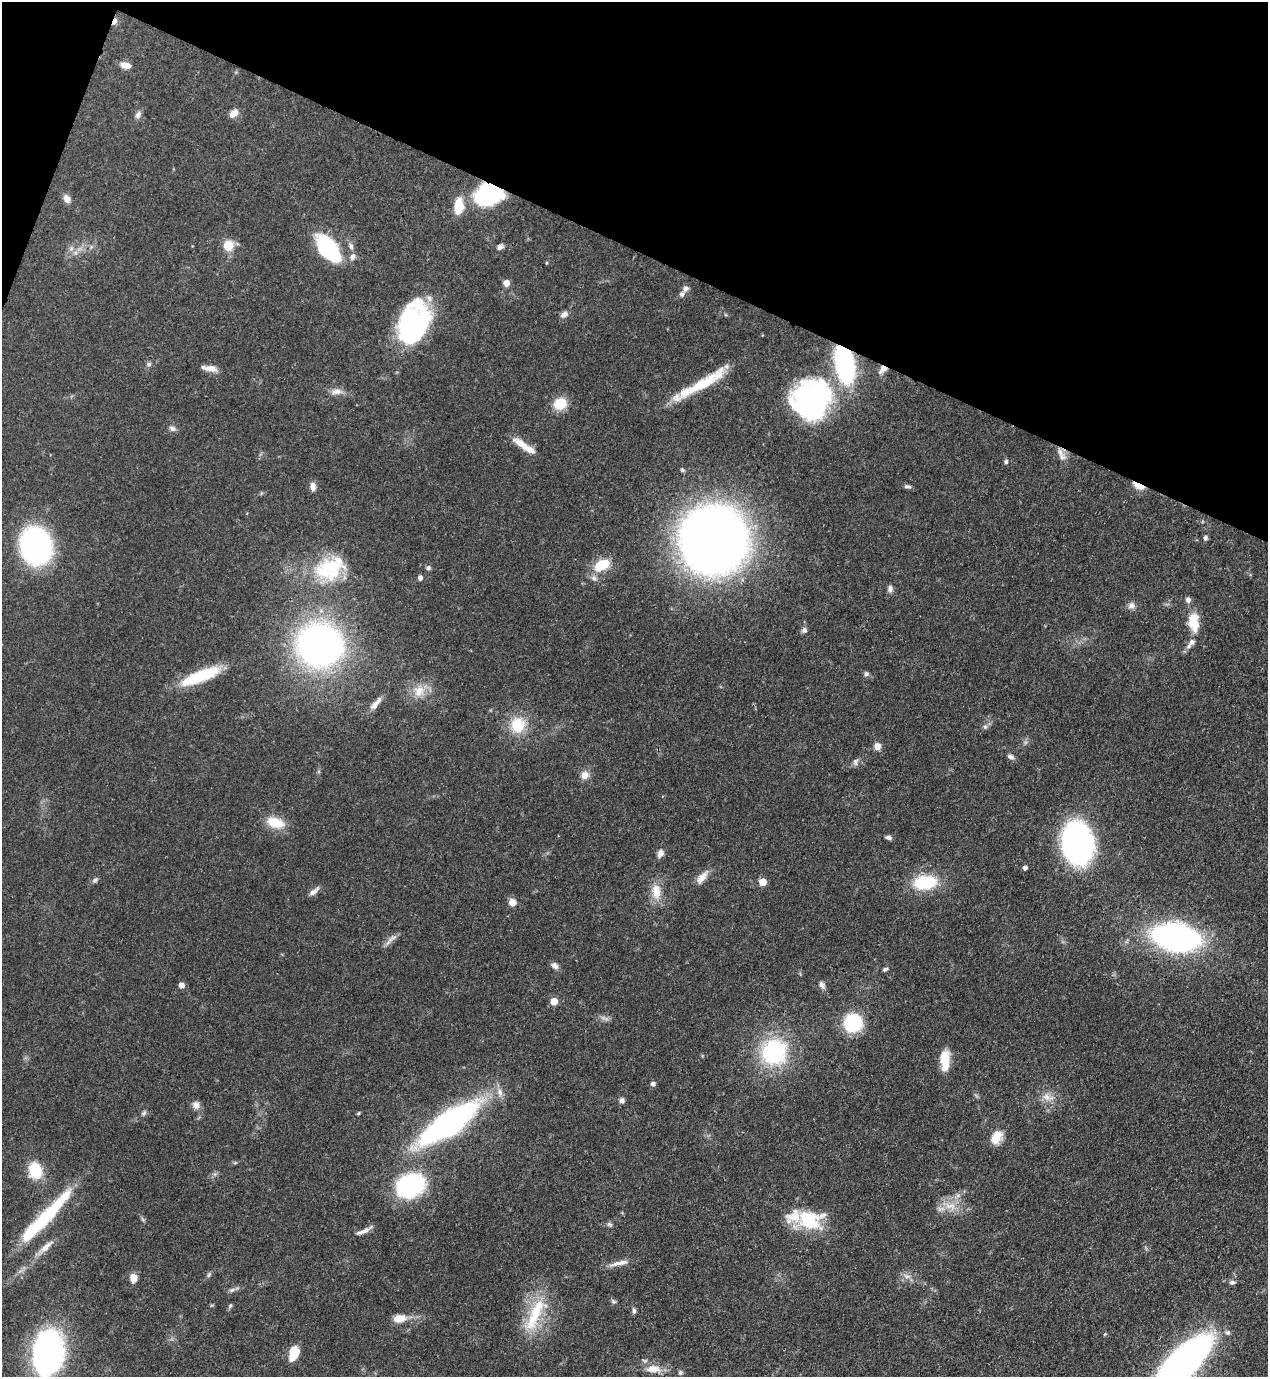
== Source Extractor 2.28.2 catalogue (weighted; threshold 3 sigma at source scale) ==
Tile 2 of 4 x 4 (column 2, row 1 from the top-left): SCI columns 1619-2884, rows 4165-5539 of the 5638 x 5579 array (HDU 1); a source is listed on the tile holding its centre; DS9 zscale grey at full resolution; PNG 1270 x 1379 px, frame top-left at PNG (2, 2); no overlay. Shown black and unused: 19% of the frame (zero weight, under 3 of 4 exposures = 7% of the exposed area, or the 3 px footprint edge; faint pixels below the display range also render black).
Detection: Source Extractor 2.28.2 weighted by HDU 2 'WHT'; one run over the whole footprint, this tile lists its part. Background 0.0515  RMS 0.0033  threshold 0.015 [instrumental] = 3 sigma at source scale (4.5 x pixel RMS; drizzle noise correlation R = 1.50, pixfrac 1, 0.05/0.05 arcsec/px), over >= 5 px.
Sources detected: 127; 6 inside a brighter object's white glare — not listed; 6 inside a brighter listed object's ellipse — not listed separately; the other 115 listed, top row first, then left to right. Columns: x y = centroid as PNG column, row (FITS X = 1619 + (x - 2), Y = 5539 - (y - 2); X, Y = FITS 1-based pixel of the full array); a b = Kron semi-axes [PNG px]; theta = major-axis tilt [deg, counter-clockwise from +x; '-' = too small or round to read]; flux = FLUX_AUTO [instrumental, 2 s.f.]
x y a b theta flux
114 22 8 4 63 2
126 65 11 7 -12 2.8
233 113 12 8 43 2.4
138 115 10 7 62 1.3
490 192 25 11 5 19
67 198 10 7 -59 2
459 206 19 10 86 7.1
228 245 11 10 - 5.9
351 246 9 6 -67 1.2
500 247 8 7 - 1.1
328 248 29 16 -52 30
71 249 7 5 46 0.85
352 257 9 7 63 1.4
506 283 5 5 - 4.2
686 289 9 7 36 1.3
417 303 46 33 78 18
564 314 10 7 27 1.6
412 336 27 25 -86 25
149 364 7 6 - 0.78
844 364 25 11 -79 85
211 368 15 7 -8 2.7
883 369 12 7 41 2.2
707 381 76 10 29 16
336 391 15 8 0 2.4
812 400 39 36 52 73
560 404 13 11 28 8
172 428 10 6 -27 1.1
521 444 24 9 -37 4.3
1060 452 15 7 -64 2.4
1006 462 6 4 88 0.68
682 470 5 5 - 0.53
313 486 11 7 -84 1.8
907 486 11 5 -15 0.9
1139 486 14 6 -25 3.8
1205 538 5 5 - 0.89
713 540 55 53 86 300
36 546 23 19 -74 100
602 565 20 13 29 8.3
428 568 6 6 - 0.77
329 570 37 27 14 23
420 578 5 4 - 1.4
890 589 9 6 86 1.2
1188 600 7 6 - 1.1
1131 605 10 8 19 1.5
1193 622 20 11 -86 8.5
804 630 7 7 - 1.1
1191 643 18 7 51 2.1
320 645 31 27 -6 180
866 674 6 5 - 0.86
201 676 45 11 22 19
419 691 18 14 40 5.5
375 704 23 7 49 2.7
518 725 20 19 - 9.8
985 727 6 6 - 0.74
877 746 8 7 - 2.2
1010 757 9 6 -25 1.1
855 762 10 6 74 1
585 775 11 10 - 2.5
275 822 21 12 -17 7.5
888 837 7 5 -7 0.95
1077 843 27 19 -82 130
660 853 9 7 69 1.7
1025 868 4 4 - 1.3
702 877 20 8 51 2.9
95 880 7 5 36 0.82
762 882 5 5 - 6.3
925 882 24 14 6 17
314 891 16 6 37 1.7
656 891 21 12 -84 5.2
512 902 9 8 - 2.2
1176 937 30 18 -11 120
392 938 21 5 34 1.8
555 966 9 7 -39 1.5
885 969 7 4 26 0.63
181 985 5 5 - 2.3
822 985 10 6 -59 1.3
554 1001 5 5 - 6.4
606 1019 7 5 -25 0.93
853 1023 19 18 - 17
774 1052 27 26 - 35
945 1060 23 10 -90 6.8
653 1084 6 5 - 0.94
500 1092 12 7 -76 2.1
1047 1097 19 9 -22 3.3
622 1100 8 7 - 1.1
196 1105 10 9 - 1.9
144 1113 7 5 44 0.72
358 1113 5 4 - 0.42
449 1123 42 14 34 160
996 1137 18 12 60 4.8
35 1170 17 13 -72 11
410 1185 27 20 22 43
950 1206 19 9 -14 4.9
46 1216 73 12 48 27
810 1220 34 24 -8 17
609 1224 8 5 -28 0.74
364 1231 22 5 26 2.1
46 1247 24 7 41 3.5
622 1262 25 6 11 2.8
209 1275 7 5 68 0.63
907 1276 11 7 -12 1.9
133 1278 8 7 - 3.3
1232 1282 8 6 -5 0.96
232 1290 8 6 21 0.88
613 1301 8 4 -36 0.62
230 1306 7 5 63 0.54
634 1311 8 5 86 0.84
535 1314 56 16 65 16
399 1318 15 9 5 4.2
1228 1332 7 6 - 0.82
48 1353 37 25 78 100
294 1353 12 7 74 10
1184 1361 43 17 43 180
653 1369 23 10 -3 4.4
680 1373 6 5 - 0.61
Overlapping masked pixels (flux is a lower limit): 5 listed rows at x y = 114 22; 490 192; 844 364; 883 369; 1139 486
Isophote crosses this tile's border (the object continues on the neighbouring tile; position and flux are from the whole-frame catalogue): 2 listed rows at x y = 48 1353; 1184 1361